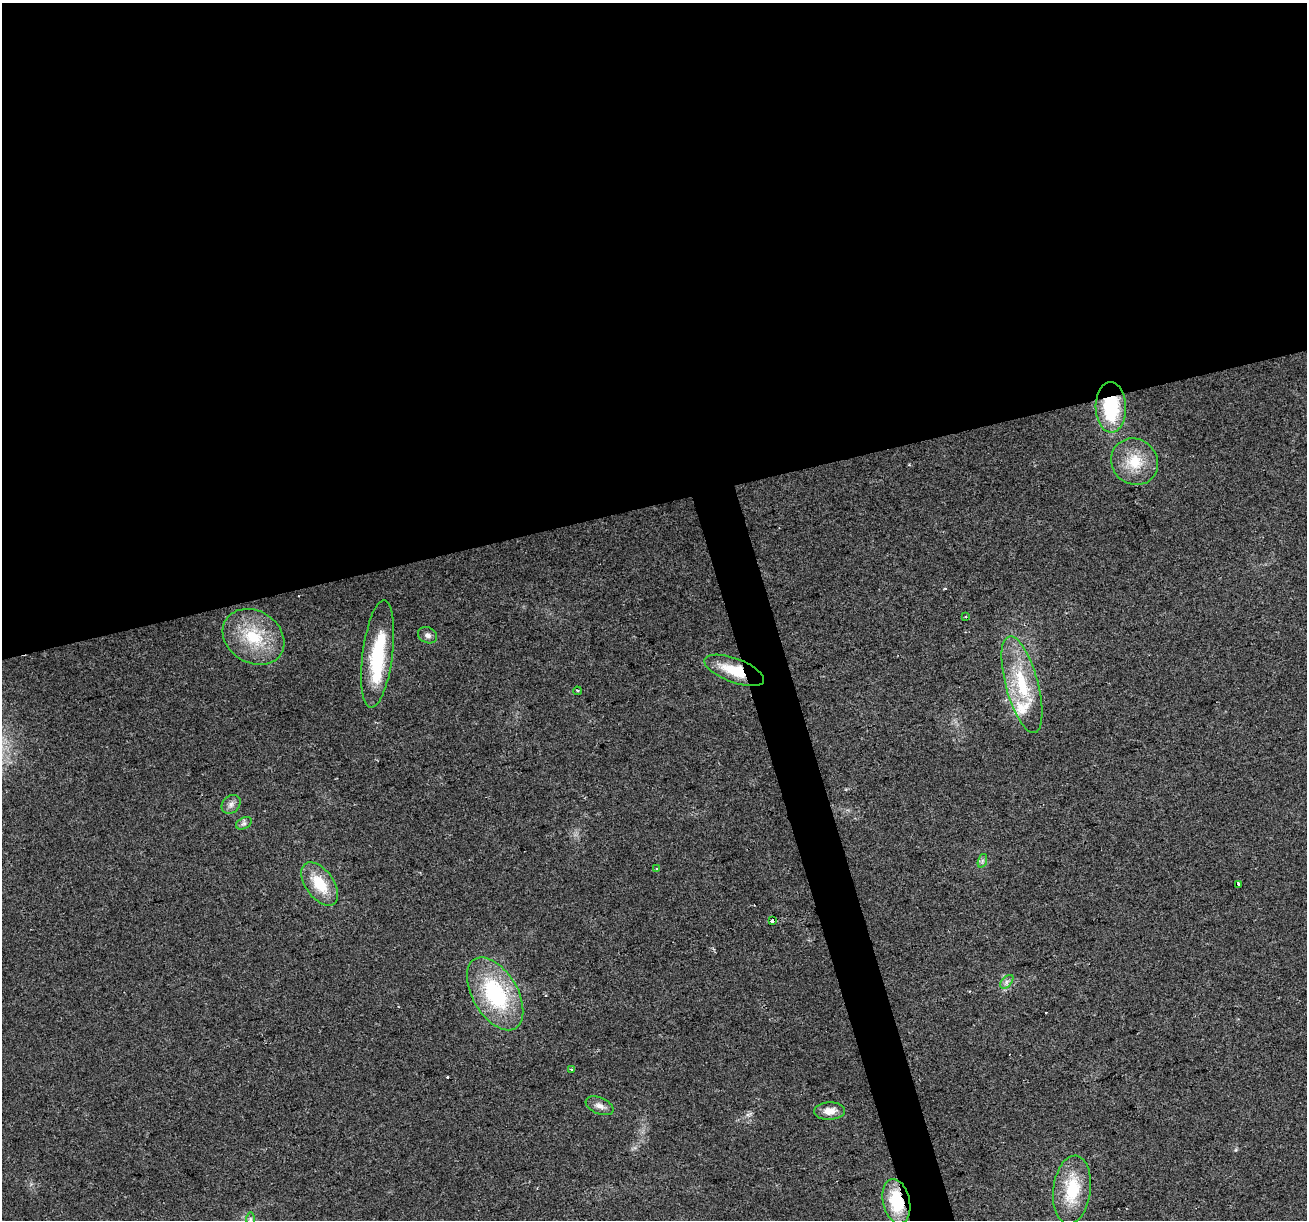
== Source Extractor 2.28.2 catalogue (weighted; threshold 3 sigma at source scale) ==
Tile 2 of 4 x 4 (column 2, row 1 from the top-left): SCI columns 1306-2610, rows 3758-4975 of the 5220 x 5026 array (HDU 1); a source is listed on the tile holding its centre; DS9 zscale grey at full resolution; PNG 1309 x 1222 px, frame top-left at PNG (2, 3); each listed source drawn as its Kron ellipse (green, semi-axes under 4 px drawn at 4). Shown black and unused: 43% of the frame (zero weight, under 2 of 3 exposures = <1% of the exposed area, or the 3 px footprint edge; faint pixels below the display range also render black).
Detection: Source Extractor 2.28.2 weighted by HDU 2 'WHT'; one run over the whole footprint, this tile lists its part. Background 0.0564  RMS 0.0086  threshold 0.0389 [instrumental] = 3 sigma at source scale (4.5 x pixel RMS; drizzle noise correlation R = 1.50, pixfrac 1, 0.0396/0.0396 arcsec/px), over >= 5 px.
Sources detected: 30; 4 cosmic-ray / hot-pixel residue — neither listed nor drawn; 2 inside a brighter listed object's ellipse — not listed separately; the other 24 listed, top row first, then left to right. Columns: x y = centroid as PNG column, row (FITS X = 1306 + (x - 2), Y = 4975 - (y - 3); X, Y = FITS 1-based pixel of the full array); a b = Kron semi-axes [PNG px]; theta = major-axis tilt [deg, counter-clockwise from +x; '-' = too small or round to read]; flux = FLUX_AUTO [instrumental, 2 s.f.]
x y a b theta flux
1111 407 25 15 -89 57
1135 462 24 22 -42 27
966 616 3 3 - 1.2
427 635 10 7 -26 3.7
253 637 32 26 -32 44
378 654 54 15 83 59
734 670 31 12 -20 30
1022 685 50 16 -75 49
577 691 4 3 - 0.98
231 804 10 8 43 4.2
244 823 8 5 28 2.4
982 861 7 4 72 1.9
657 869 3 3 - 3.7
320 884 25 14 -54 27
1239 884 4 3 - 3.8
772 921 3 3 - 10
1007 982 8 5 46 2.6
495 994 40 22 -59 85
571 1070 4 3 - 1.1
599 1106 15 8 -23 5.4
829 1111 15 9 3 9.3
1072 1190 34 18 83 40
896 1201 22 13 -78 41
250 1219 7 4 -90 1.6
Overlapping masked pixels (flux is a lower limit): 4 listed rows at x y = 1111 407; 734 670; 772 921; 896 1201